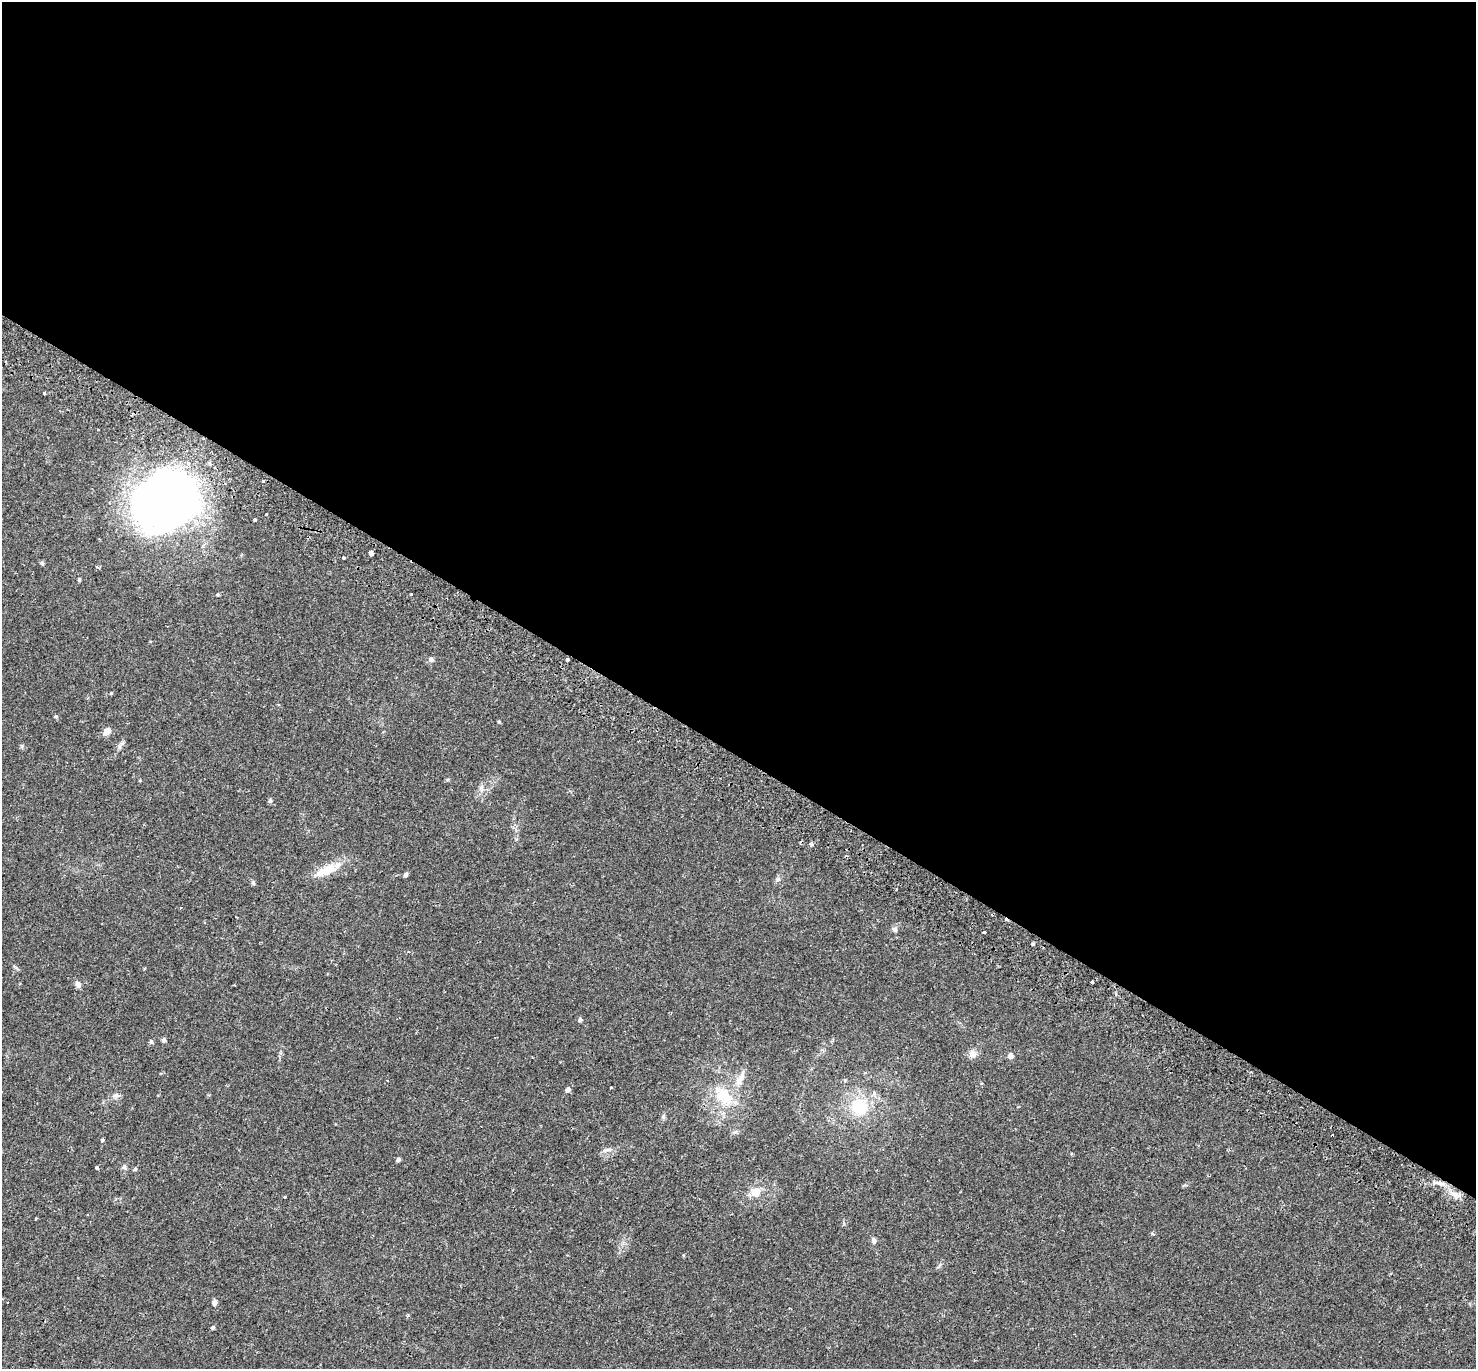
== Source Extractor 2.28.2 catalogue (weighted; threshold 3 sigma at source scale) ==
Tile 3 of 4 x 4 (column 3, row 1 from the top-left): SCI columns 3017-4490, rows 4392-5758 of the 6044 x 6110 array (HDU 1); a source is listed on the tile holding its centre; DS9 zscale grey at full resolution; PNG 1478 x 1371 px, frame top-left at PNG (2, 2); no overlay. Shown black and unused: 55% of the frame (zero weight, under 2 of 3 exposures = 5% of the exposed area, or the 3 px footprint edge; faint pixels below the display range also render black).
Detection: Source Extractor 2.28.2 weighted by HDU 2 'WHT'; one run over the whole footprint, this tile lists its part. Background 0.0254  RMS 0.0035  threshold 0.0156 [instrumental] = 3 sigma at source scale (4.5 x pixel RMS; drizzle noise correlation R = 1.50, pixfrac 1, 0.0396/0.0396 arcsec/px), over >= 5 px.
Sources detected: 60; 4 cosmic-ray / hot-pixel residue — not listed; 1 inside a brighter listed object's ellipse — not listed separately; the other 55 listed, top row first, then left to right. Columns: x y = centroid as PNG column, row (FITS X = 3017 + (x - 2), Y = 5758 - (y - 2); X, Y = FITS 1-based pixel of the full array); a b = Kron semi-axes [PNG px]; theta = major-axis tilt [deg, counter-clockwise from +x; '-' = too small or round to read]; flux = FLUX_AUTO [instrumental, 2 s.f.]
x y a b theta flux
44 393 3 3 - 0.58
263 481 3 3 - 1.4
166 500 66 48 40 200
255 520 3 3 - 0.43
371 553 4 4 - 7.6
343 558 3 3 - 2.5
42 563 5 4 - 0.62
79 579 4 4 - 0.52
218 594 5 4 - 0.37
431 659 7 6 - 0.86
567 659 3 3 - 1.1
111 693 3 3 - 0.35
56 716 5 4 - 0.43
499 721 4 4 - 0.34
107 731 9 7 38 2
120 746 13 5 66 1.1
140 780 4 3 - 0.24
481 788 9 5 -61 0.98
270 800 6 5 - 0.56
811 844 4 3 - 1.3
325 871 34 11 22 7.1
406 874 6 5 - 0.58
778 879 7 6 - 0.69
253 883 6 5 - 0.55
895 929 7 6 - 0.92
984 932 3 3 - 0.62
1033 944 4 3 - 0.46
144 969 3 3 - 0.3
1092 982 3 3 - 0.85
78 984 9 7 -67 1.2
234 985 2 2 - 0.22
580 1020 5 5 - 0.77
164 1040 5 4 - 0.78
151 1042 5 5 - 0.62
973 1054 11 10 - 1.7
1010 1056 5 5 - 2.1
740 1079 25 8 62 3.3
568 1089 6 5 - 1.1
116 1095 10 6 -4 0.98
724 1096 30 20 -44 11
859 1107 21 18 -26 13
663 1116 7 5 88 0.63
102 1140 3 3 - 1.1
609 1150 12 4 4 1
398 1160 4 4 - 0.84
124 1167 6 5 - 0.74
97 1168 3 3 - 0.61
135 1169 5 4 - 0.52
756 1192 12 11 - 3.5
1455 1195 12 6 -27 2
284 1197 3 3 - 0.28
1152 1234 4 3 - 0.76
874 1240 10 6 -72 0.8
214 1302 5 4 - 1.5
213 1327 4 4 - 0.59
Overlapping masked pixels (flux is a lower limit): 1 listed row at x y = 1455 1195